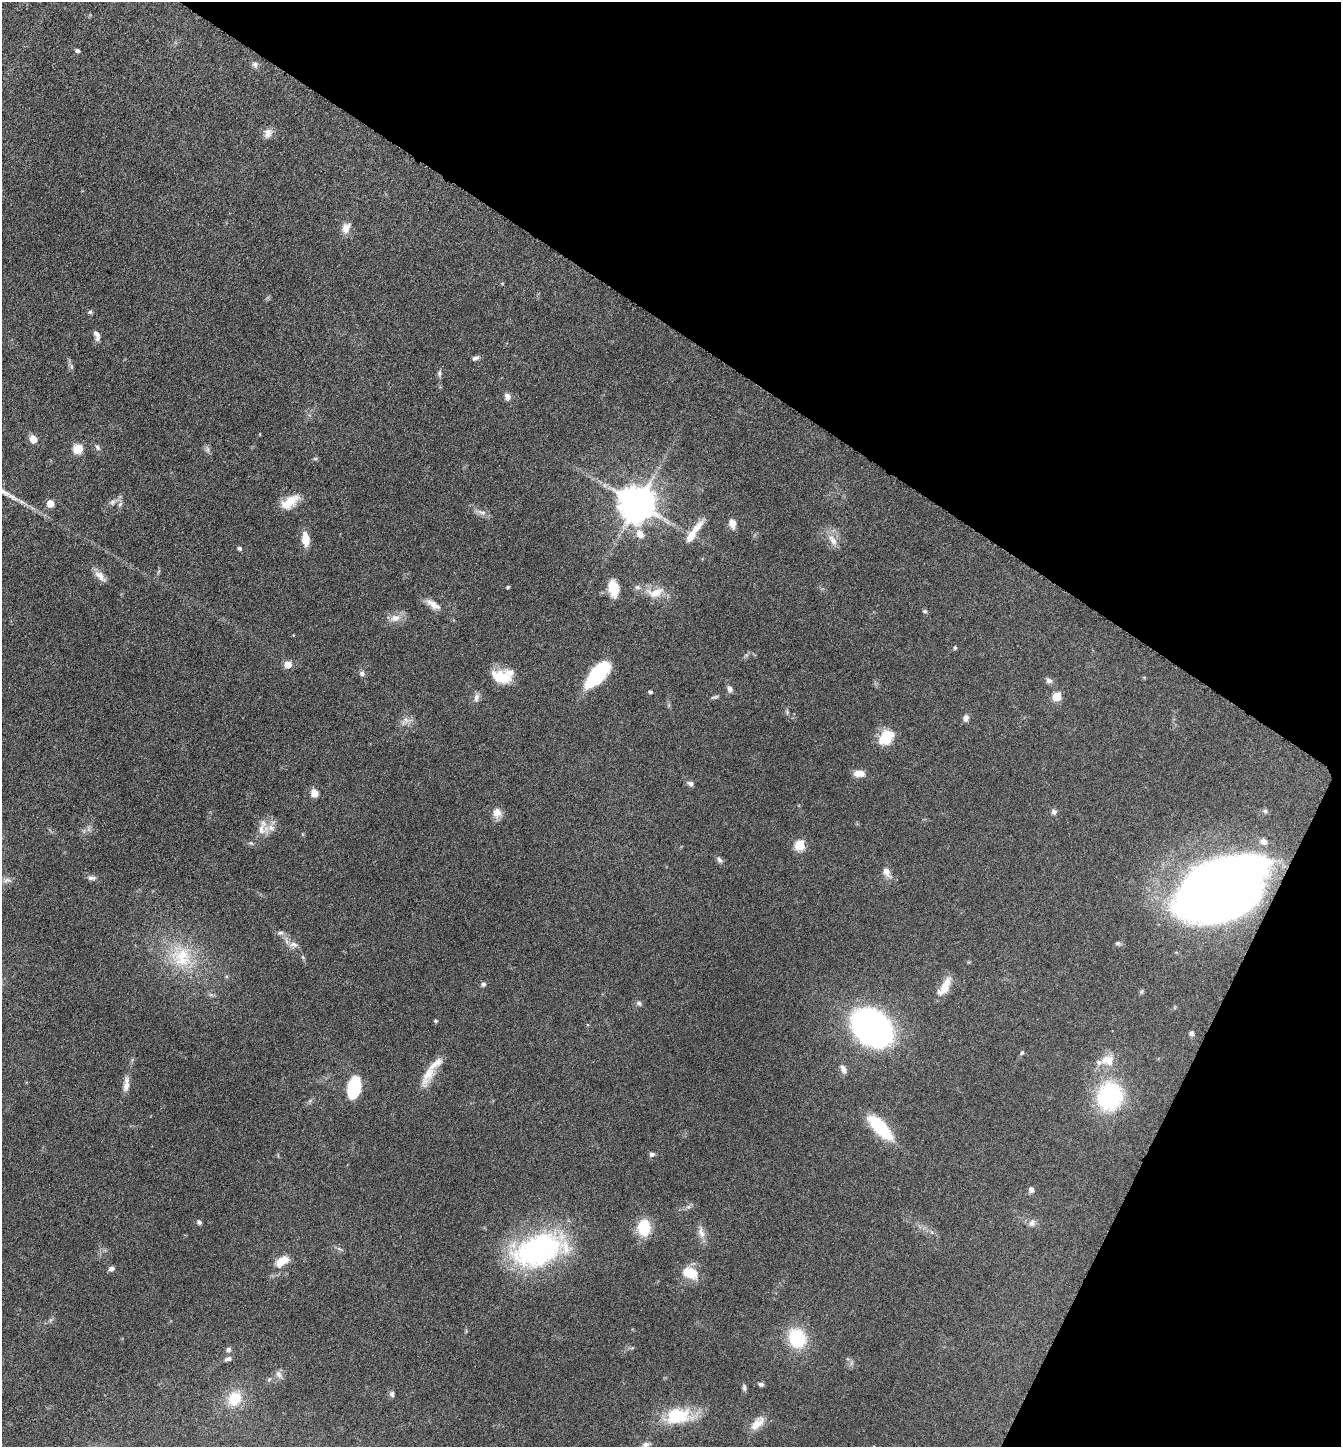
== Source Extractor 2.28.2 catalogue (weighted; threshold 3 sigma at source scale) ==
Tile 8 of 4 x 4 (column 4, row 2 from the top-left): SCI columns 4166-5504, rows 2891-4335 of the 5791 x 5781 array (HDU 1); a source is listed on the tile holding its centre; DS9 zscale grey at full resolution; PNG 1343 x 1449 px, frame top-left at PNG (2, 2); no overlay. Shown black and unused: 29% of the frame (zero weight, under 4 of 8 exposures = <1% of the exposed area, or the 3 px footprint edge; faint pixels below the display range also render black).
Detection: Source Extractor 2.28.2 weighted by HDU 2 'WHT'; one run over the whole footprint, this tile lists its part. Background 0.0767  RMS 0.0031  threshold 0.0126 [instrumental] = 3 sigma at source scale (4.09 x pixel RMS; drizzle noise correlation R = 1.36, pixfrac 0.8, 0.05/0.05 arcsec/px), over >= 5 px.
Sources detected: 116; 1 too faint to see at this stretch — not listed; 5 inside a brighter listed object's ellipse — not listed separately; the other 110 listed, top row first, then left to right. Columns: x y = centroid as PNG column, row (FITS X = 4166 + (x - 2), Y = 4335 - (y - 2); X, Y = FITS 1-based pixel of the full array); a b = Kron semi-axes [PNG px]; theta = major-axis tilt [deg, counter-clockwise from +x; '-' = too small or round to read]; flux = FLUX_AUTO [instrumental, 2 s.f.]
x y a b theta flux
77 50 4 4 - 0.74
255 65 9 8 - 1.1
268 133 13 10 67 2.1
346 228 15 10 65 2.5
90 312 6 5 - 0.56
97 335 13 6 -72 1.4
475 358 8 5 27 0.89
71 366 7 4 -89 0.58
439 373 10 6 83 0.78
507 396 8 7 - 1.4
33 439 8 7 - 2.6
97 447 8 6 -48 0.73
78 449 6 6 - 8.9
315 459 6 4 1 0.41
604 485 7 4 -90 0.59
290 501 23 11 36 5.7
112 502 9 7 52 1
50 503 5 5 - 5.6
637 503 10 10 - 770
120 504 8 5 62 0.76
482 512 14 7 -17 1.5
732 523 10 7 -83 2.3
694 532 32 7 55 4.9
640 534 13 9 -59 2.5
305 539 16 9 -85 3.9
832 540 20 9 -53 2.9
239 548 6 4 -44 0.56
159 571 8 3 71 0.42
100 576 19 8 -44 2.3
508 587 4 3 - 0.35
613 588 19 11 -79 5.6
655 593 26 13 7 5.3
433 604 23 9 -32 2.7
925 611 6 5 - 0.46
395 618 15 10 9 2.7
955 648 6 4 -89 0.45
288 665 5 5 - 6
362 673 8 7 - 0.84
597 675 26 11 47 25
500 677 23 14 -17 7.3
1049 680 9 7 -34 1
730 689 9 6 -83 1.1
650 692 4 4 - 0.56
1057 696 6 5 - 9.3
715 697 11 4 15 0.56
476 698 12 7 77 1.3
787 712 7 5 -70 0.5
966 718 9 7 75 1.1
406 721 17 9 26 1.9
886 737 19 13 46 7.7
859 773 11 7 -2 2.9
690 783 8 6 -20 0.95
314 793 10 8 -70 2.1
1265 811 5 5 - 0.53
1054 812 8 7 - 0.89
497 813 12 11 - 2.4
271 828 12 9 -10 2.2
261 829 17 10 89 2.8
251 843 8 5 -23 0.54
800 845 6 5 - 17
719 859 10 6 -61 0.9
887 872 15 9 -57 2.1
92 878 12 6 -1 1
7 880 14 7 5 1.4
1220 889 71 42 30 360
280 933 9 5 3 0.85
1118 943 7 6 - 0.59
293 944 14 7 -4 1.6
183 954 39 27 -16 18
303 957 7 4 -46 0.42
483 984 6 6 - 0.67
945 986 25 9 61 4.4
1141 991 7 6 - 0.46
211 995 7 4 -18 0.56
639 1003 8 6 -27 0.73
436 1021 4 4 - 0.48
872 1027 25 18 -40 180
1191 1033 7 6 - 0.67
1022 1053 7 5 56 0.48
1108 1060 20 16 3 4.6
843 1069 12 7 -60 1.4
428 1073 37 12 69 5.4
126 1084 20 7 84 2.3
354 1088 18 10 77 16
1110 1096 23 20 78 38
880 1127 27 10 -46 18
652 1154 7 6 - 0.83
1031 1190 6 6 - 1.4
199 1222 7 5 -42 0.62
1032 1223 11 8 62 1.3
644 1228 14 11 88 11
701 1232 18 9 -74 2.2
932 1232 6 4 -70 0.43
339 1249 7 4 -19 0.53
539 1250 55 30 19 59
282 1261 19 10 33 4.2
112 1269 7 5 23 1
690 1273 17 12 -20 6.9
797 1338 18 15 -61 16
228 1350 6 6 - 0.9
228 1359 9 5 17 0.86
851 1363 7 4 71 0.59
279 1375 13 8 -58 1.4
761 1384 7 5 -10 0.77
744 1387 8 5 -79 0.72
392 1394 8 7 - 0.8
235 1399 18 14 57 8.3
678 1416 35 19 5 13
757 1423 23 10 45 3.5
646 1445 12 7 19 1.3
Overlapping masked pixels (flux is a lower limit): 1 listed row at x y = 1220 889
Isophote crosses this tile's border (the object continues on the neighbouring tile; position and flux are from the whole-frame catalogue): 1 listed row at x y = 646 1445